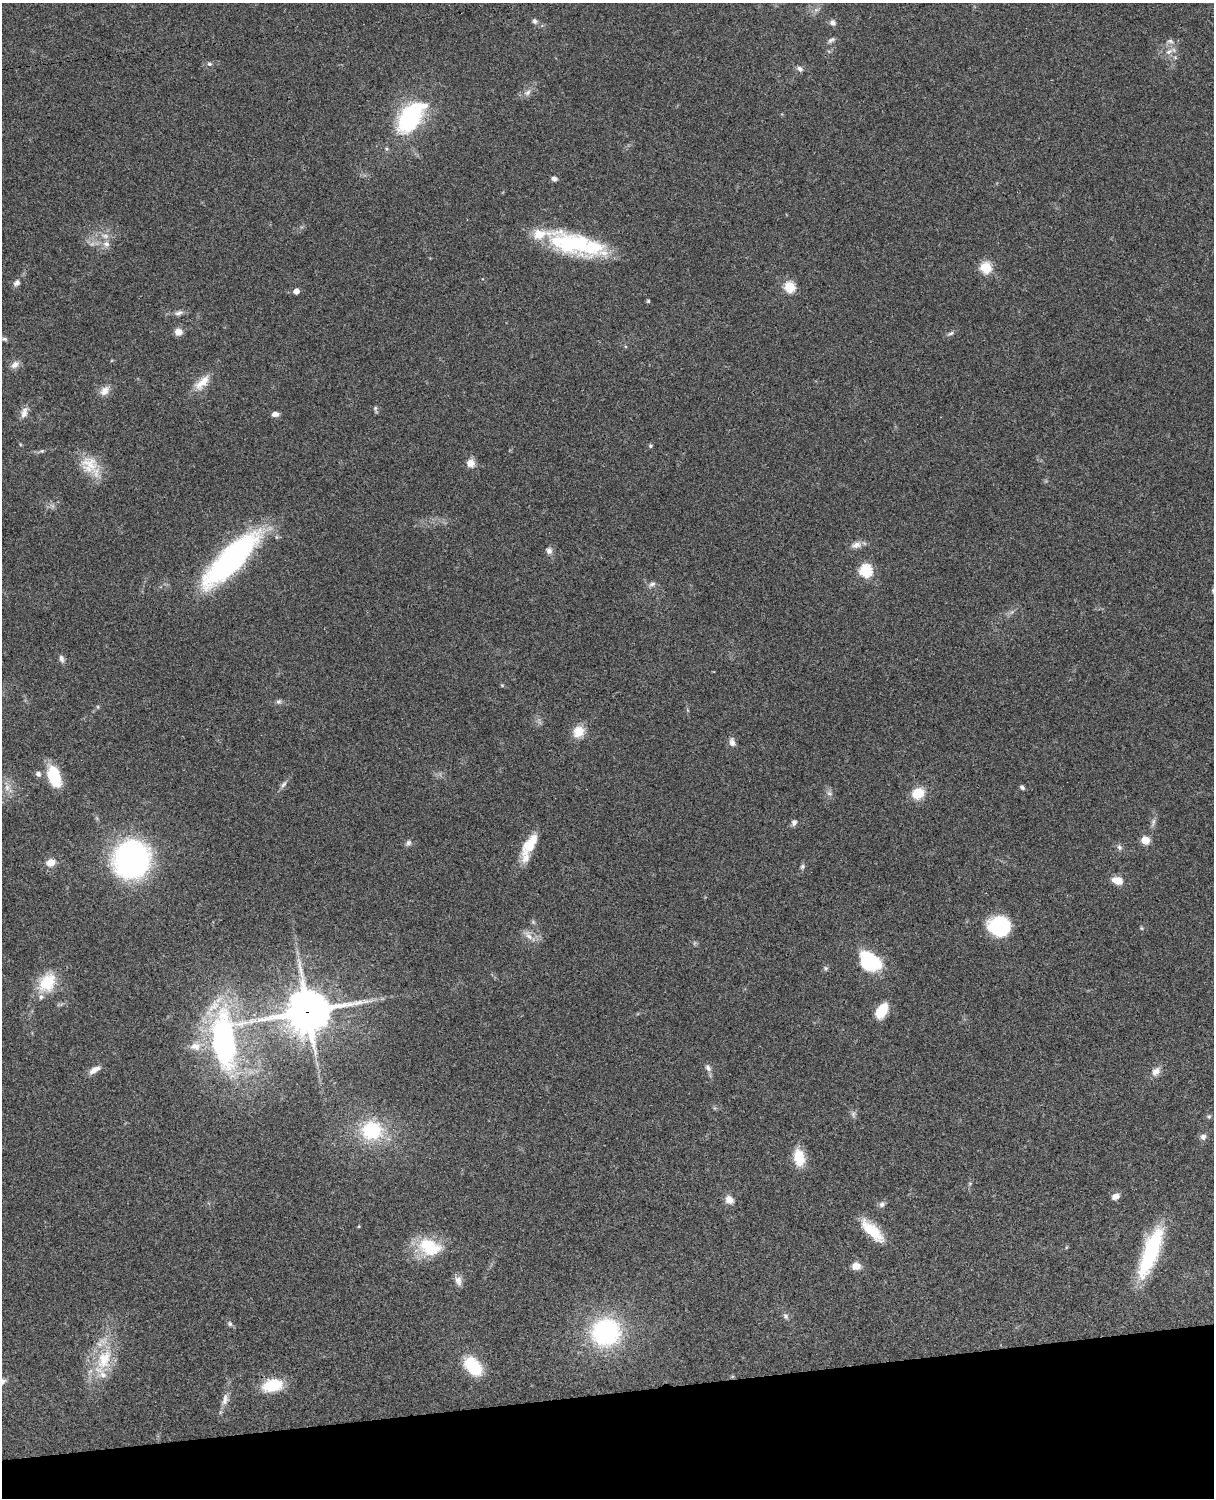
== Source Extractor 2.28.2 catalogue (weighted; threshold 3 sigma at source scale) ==
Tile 10 of 4 x 3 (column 2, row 3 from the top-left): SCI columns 1334-2545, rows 277-1772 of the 5088 x 4926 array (HDU 1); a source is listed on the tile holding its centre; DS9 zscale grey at full resolution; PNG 1216 x 1500 px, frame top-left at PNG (2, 3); no overlay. Shown black and unused: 7% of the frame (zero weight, under 3 of 4 exposures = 6% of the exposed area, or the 3 px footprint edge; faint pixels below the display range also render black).
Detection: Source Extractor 2.28.2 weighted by HDU 2 'WHT'; one run over the whole footprint, this tile lists its part. Background 0.09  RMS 0.0061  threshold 0.0276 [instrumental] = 3 sigma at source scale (4.5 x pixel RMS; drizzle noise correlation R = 1.50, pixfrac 1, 0.05/0.05 arcsec/px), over >= 5 px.
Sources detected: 104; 1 inside a brighter object's white glare — not listed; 5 inside a brighter listed object's ellipse — not listed separately; the other 98 listed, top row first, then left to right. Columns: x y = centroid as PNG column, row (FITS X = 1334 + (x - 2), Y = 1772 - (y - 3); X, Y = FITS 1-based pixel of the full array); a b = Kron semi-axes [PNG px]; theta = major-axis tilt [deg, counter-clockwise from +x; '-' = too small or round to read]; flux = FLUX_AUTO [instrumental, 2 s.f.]
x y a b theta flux
535 21 8 6 -56 1.7
833 23 8 7 - 2.3
831 40 11 6 35 1.9
1170 41 10 6 -1 2.1
1169 52 13 6 30 3.8
209 64 6 6 - 1.3
800 69 8 7 - 2.2
528 92 10 7 51 2.8
410 117 41 23 52 65
554 179 6 6 - 2.2
105 236 13 7 -11 3.8
575 243 68 22 -15 67
106 244 9 9 - 3.7
986 268 6 6 - 48
17 283 10 7 41 2.7
789 287 6 5 - 45
296 291 5 4 - 4.4
648 301 5 4 - 0.71
178 313 13 6 12 2.5
178 332 8 7 - 5.4
950 333 11 5 24 1.5
4 339 8 5 -2 1.3
15 365 13 8 34 3.6
202 382 26 12 44 9.7
105 391 14 10 47 4.9
375 409 10 4 -74 1.2
24 413 17 9 75 4.5
275 414 7 5 3 3.3
650 446 5 5 - 0.88
42 451 7 4 0 1
471 463 11 10 - 4.7
89 465 26 23 -49 16
856 545 15 9 15 4.2
549 551 9 8 - 2.7
231 559 72 21 45 140
866 571 6 6 - 75
652 584 10 6 16 2
1213 591 8 6 -87 1.2
61 659 9 6 -72 2.4
502 685 5 5 - 0.67
279 702 8 7 - 1.6
98 707 5 3 - 0.65
579 732 14 13 - 9.6
732 742 12 8 -76 3
38 774 6 5 - 2.5
54 776 23 12 -72 23
283 784 12 5 55 2.1
7 787 11 9 77 4.5
1022 787 6 4 -43 1.5
829 793 9 5 -29 1.8
918 793 11 9 26 15
794 822 8 7 - 2
1153 822 14 5 75 2.4
1145 840 5 5 - 21
408 843 9 7 54 1.9
528 846 22 15 54 13
1119 847 8 6 -63 1.9
132 859 30 27 55 170
51 862 11 9 18 5.9
802 867 7 6 - 1.3
1117 881 11 7 -15 9
999 926 20 17 4 49
1142 928 6 4 -88 0.71
528 935 18 8 -50 4.7
869 963 20 15 -10 44
826 968 7 6 - 1.3
47 983 29 21 57 20
308 1011 16 14 13 2100
881 1011 16 10 59 15
224 1041 60 29 -88 180
195 1046 17 12 -6 8.2
708 1068 11 7 -59 2.5
95 1070 14 6 30 4.8
1156 1071 14 10 48 4.5
714 1108 6 4 -71 0.82
853 1114 9 6 -77 1.7
1209 1116 6 5 - 1.1
372 1130 24 21 0 41
1203 1137 8 8 - 2.5
799 1158 16 10 -83 18
970 1183 6 4 19 0.69
1116 1196 9 7 24 3.8
729 1200 10 8 -50 5.4
882 1204 9 7 43 2
359 1226 4 4 - 0.58
872 1231 32 11 -44 18
429 1247 29 20 -22 28
1066 1247 5 3 - 0.59
1150 1252 55 15 70 57
856 1266 10 8 -3 5.3
458 1280 14 9 -78 3.9
786 1316 9 7 -52 1.7
230 1324 8 6 -47 1.5
606 1332 26 24 12 90
104 1359 35 20 69 28
473 1366 16 10 -46 37
273 1385 21 13 11 23
225 1399 16 9 75 4.5
Overlapping masked pixels (flux is a lower limit): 1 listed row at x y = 308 1011
Isophote crosses this tile's border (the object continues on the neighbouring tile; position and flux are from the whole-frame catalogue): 2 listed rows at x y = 1213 591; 1150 1252